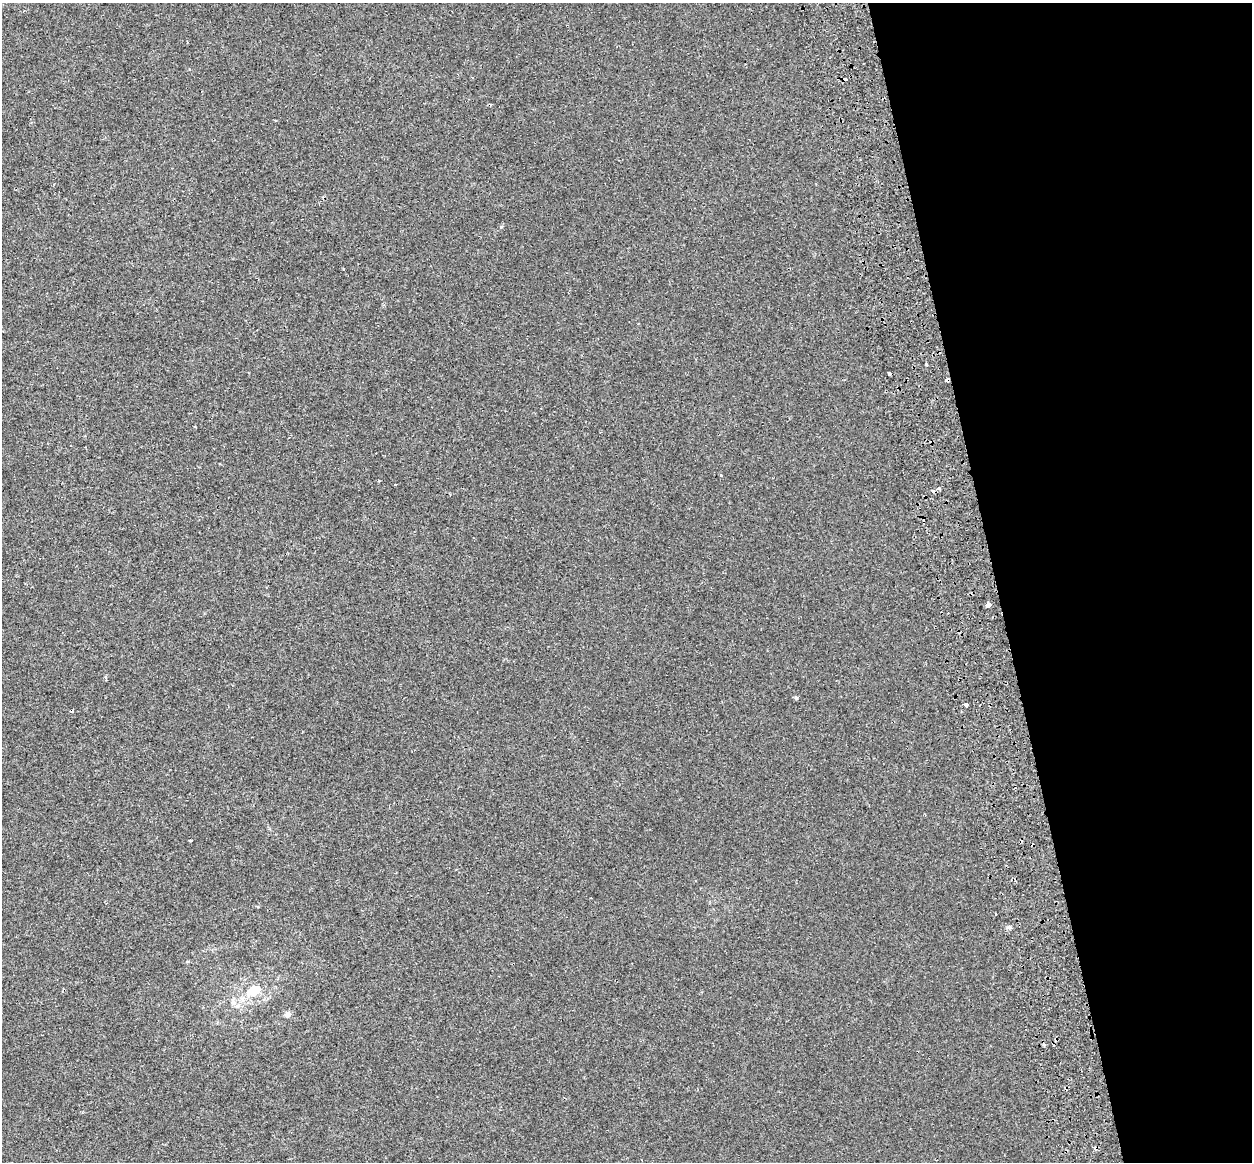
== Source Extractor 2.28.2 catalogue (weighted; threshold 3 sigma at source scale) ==
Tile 12 of 4 x 4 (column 4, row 3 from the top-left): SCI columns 3837-5086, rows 1337-2496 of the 5171 x 4948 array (HDU 1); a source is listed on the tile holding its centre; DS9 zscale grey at full resolution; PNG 1254 x 1164 px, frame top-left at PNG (2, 3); no overlay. Shown black and unused: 21% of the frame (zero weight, under 2 of 3 exposures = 7% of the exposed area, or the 3 px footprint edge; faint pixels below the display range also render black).
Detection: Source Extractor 2.28.2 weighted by HDU 2 'WHT'; one run over the whole footprint, this tile lists its part. Background -4.26e-04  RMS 0.0045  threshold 0.0203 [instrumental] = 3 sigma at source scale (4.5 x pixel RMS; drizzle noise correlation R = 1.50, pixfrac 1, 0.0396/0.0396 arcsec/px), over >= 5 px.
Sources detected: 18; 6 cosmic-ray / hot-pixel residue — not listed; the other 12 listed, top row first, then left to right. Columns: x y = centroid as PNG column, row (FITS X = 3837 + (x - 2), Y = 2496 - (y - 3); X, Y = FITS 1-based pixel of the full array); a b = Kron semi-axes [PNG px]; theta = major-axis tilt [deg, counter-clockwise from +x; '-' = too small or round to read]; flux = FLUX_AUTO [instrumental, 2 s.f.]
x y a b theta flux
926 365 3 3 - 2.4
889 374 4 3 - 3.4
395 484 3 2 - 0.43
938 488 5 4 - 0.72
988 605 5 3 - 12
796 697 6 4 -1 0.46
966 705 4 3 - 2.1
191 841 3 2 - 0.43
996 914 3 2 - 0.49
1009 927 6 5 - 0.73
254 991 9 7 8 12
288 1014 7 7 - 1.5
Overlapping masked pixels (flux is a lower limit): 1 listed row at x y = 889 374
Unlisted compact peaks at least as high as the median listed source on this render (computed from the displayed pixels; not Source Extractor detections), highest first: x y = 501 227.